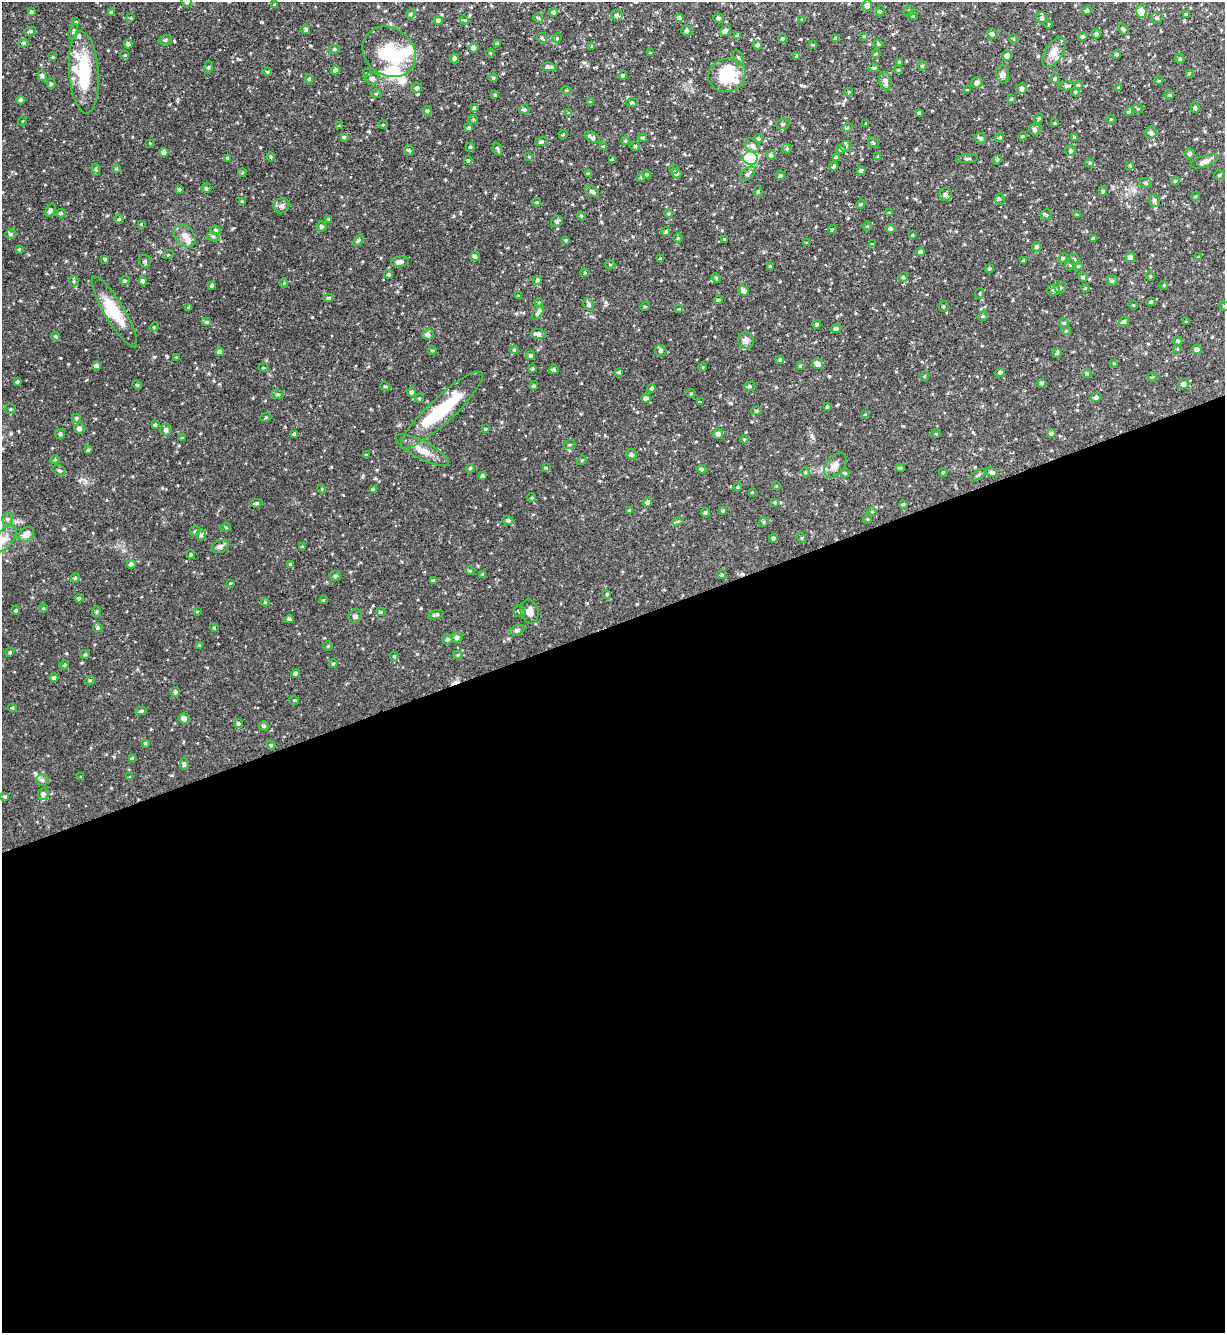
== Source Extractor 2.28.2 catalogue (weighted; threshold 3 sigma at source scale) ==
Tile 15 of 4 x 4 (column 3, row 4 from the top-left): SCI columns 2592-3814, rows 1-1331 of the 5308 x 5324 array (HDU 1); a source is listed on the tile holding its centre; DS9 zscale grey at full resolution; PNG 1227 x 1335 px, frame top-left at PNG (2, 2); each listed source drawn as its Kron ellipse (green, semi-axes under 4 px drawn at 4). Shown black and unused: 53% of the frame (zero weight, under 2 of 3 exposures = <1% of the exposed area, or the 3 px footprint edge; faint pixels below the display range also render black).
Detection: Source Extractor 2.28.2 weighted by HDU 2 'WHT'; one run over the whole footprint, this tile lists its part. Background 0.0643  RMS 0.0054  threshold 0.0245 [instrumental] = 3 sigma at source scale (4.5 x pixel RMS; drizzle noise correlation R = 1.50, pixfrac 1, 0.05/0.05 arcsec/px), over >= 5 px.
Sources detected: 460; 3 inside a brighter object's white glare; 2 cosmic-ray / hot-pixel residue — neither listed nor drawn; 11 inside a brighter listed object's ellipse — not listed separately; the other 444 listed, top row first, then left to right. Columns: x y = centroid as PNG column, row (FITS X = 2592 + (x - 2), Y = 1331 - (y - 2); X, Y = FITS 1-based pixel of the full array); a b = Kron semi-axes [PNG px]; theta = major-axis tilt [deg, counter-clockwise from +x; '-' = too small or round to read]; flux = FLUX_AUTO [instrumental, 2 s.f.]
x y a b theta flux
187 2 6 5 - 1.1
274 5 4 3 - 0.54
867 5 5 5 - 2.2
880 11 5 4 - 0.71
909 11 6 4 38 0.84
1087 11 5 4 - 1
1141 11 6 5 - 9.9
31 12 3 3 - 0.98
112 12 4 4 - 1.1
554 12 4 4 - 1.7
411 14 5 4 - 0.78
1186 14 4 3 - 0.68
617 15 6 5 - 1.2
913 16 5 3 - 0.5
130 18 3 3 - 0.54
538 18 5 4 - 0.85
679 18 4 4 - 1.7
719 18 5 4 - 0.92
1042 18 6 5 - 1.4
1157 18 6 5 - 0.96
438 20 4 4 - 1.7
464 20 5 3 - 0.56
802 20 3 3 - 0.45
76 22 3 3 - 0.49
1049 24 5 3 - 0.47
306 29 5 3 - 0.92
1123 29 6 4 -49 0.98
30 31 6 4 12 0.93
73 31 8 4 73 0.77
687 31 5 5 - 1.4
725 31 6 4 37 1.8
992 34 5 5 - 0.94
1096 34 5 5 - 0.94
738 36 4 3 - 1.4
864 36 4 4 - 0.46
1083 37 4 4 - 0.96
542 38 5 4 - 0.76
557 38 5 4 - 0.55
782 38 4 4 - 0.85
836 39 4 4 - 1.6
1014 39 5 3 - 0.38
166 40 6 5 - 0.96
24 43 5 4 - 0.79
497 43 4 4 - 0.53
128 44 4 4 - 1.4
878 44 4 4 - 0.58
758 45 4 4 - 1.1
813 45 4 3 - 0.55
592 46 4 2 - 0.37
474 48 5 5 - 1.5
335 49 5 4 - 0.78
389 52 28 23 -36 28
1054 52 17 9 58 4.5
490 53 5 3 - 0.43
651 53 4 3 - 0.51
876 54 4 3 - 0.44
1117 54 3 3 - 0.73
125 55 4 4 - 0.69
797 56 4 3 - 0.86
1007 56 5 5 - 2.7
53 57 4 4 - 0.52
454 58 5 4 - 1.1
738 58 9 4 -64 1
1180 59 5 4 - 0.71
899 62 3 3 - 0.59
922 66 4 4 - 0.65
209 67 6 4 71 0.67
549 67 8 4 -5 2
874 68 5 4 - 0.88
335 70 4 4 - 1.6
898 70 4 4 - 0.48
84 72 41 14 -85 29
267 72 4 3 - 0.67
367 73 5 4 - 0.58
1189 73 4 3 - 0.4
1002 74 9 6 -82 1.8
623 75 4 3 - 0.81
727 75 19 16 15 21
42 76 5 4 - 1.4
372 78 7 6 - 2
493 78 4 4 - 0.55
1055 78 5 4 - 0.79
309 79 4 4 - 0.82
885 81 9 6 -78 2.3
1159 81 4 3 - 0.39
977 83 6 5 - 2
51 84 5 4 - 0.82
1078 85 4 4 - 0.71
1067 86 9 4 5 1.2
417 88 5 5 - 1.2
1022 88 5 5 - 1.5
1118 88 4 3 - 0.39
566 90 5 3 - 0.56
967 90 4 3 - 0.48
849 92 4 4 - 0.5
1075 92 4 4 - 0.63
376 94 5 3 - 0.61
495 95 4 3 - 0.57
1170 95 5 4 - 0.71
1011 99 3 3 - 0.78
21 100 4 4 - 1.1
591 102 4 3 - 0.75
632 103 6 4 2 0.61
474 108 3 3 - 0.78
1195 108 5 4 - 0.96
524 109 5 4 - 1
1138 109 5 3 - 0.51
427 111 5 4 - 0.8
1129 112 4 4 - 0.65
569 113 4 4 - 0.73
919 113 4 4 - 0.86
473 119 5 4 - 0.64
1039 119 5 4 - 0.61
1111 119 4 3 - 0.4
22 121 4 3 - 0.4
1055 123 3 3 - 0.46
783 124 7 5 21 0.84
866 124 3 3 - 0.47
383 125 4 3 - 0.38
340 126 3 3 - 0.8
469 128 4 4 - 1
847 128 5 3 - 0.62
1035 129 6 5 - 1.3
1151 132 6 5 - 1.4
563 135 4 3 - 0.45
1023 136 4 3 - 0.64
344 137 4 4 - 0.81
592 137 8 4 -31 1.4
643 138 4 3 - 0.68
981 138 5 5 - 1.2
999 138 5 4 - 0.73
1075 138 4 4 - 1.3
759 139 4 4 - 0.83
625 141 4 4 - 0.67
541 142 6 4 18 0.73
150 143 3 3 - 0.39
873 143 6 4 -46 0.78
752 145 8 6 -46 1.8
635 146 4 4 - 0.61
846 146 6 5 - 0.98
470 147 4 4 - 0.81
604 147 4 3 - 0.87
498 149 6 3 -71 0.91
787 149 5 5 - 0.7
841 149 5 4 - 0.92
409 150 5 4 - 0.85
1071 151 5 5 - 0.96
164 152 4 4 - 3
1190 154 5 5 - 1.4
771 155 5 5 - 0.92
878 156 4 4 - 0.45
271 157 4 4 - 0.63
529 157 4 4 - 0.55
836 157 4 3 - 0.81
228 158 4 3 - 0.76
750 158 7 6 - 64
967 159 10 4 4 1.1
468 160 4 4 - 0.91
612 160 3 3 - 0.97
997 160 5 4 - 0.89
1205 161 14 5 17 2.1
1090 163 4 4 - 0.55
834 166 4 4 - 0.91
1130 166 4 4 - 0.61
116 169 4 3 - 0.62
674 169 5 4 - 0.66
96 170 6 4 -85 0.77
861 171 4 4 - 1.6
242 173 4 4 - 0.57
588 173 4 3 - 0.64
677 173 5 4 - 1.4
748 174 9 5 39 1.6
646 175 4 4 - 0.81
1220 175 5 5 - 0.72
780 176 4 4 - 1
641 178 4 4 - 0.68
1175 181 4 4 - 0.63
1146 183 6 5 - 0.9
206 188 5 4 - 0.84
179 189 3 3 - 0.71
1103 191 4 4 - 0.85
592 192 7 5 -29 1.2
758 192 5 4 - 0.68
946 194 6 6 - 1.8
1196 196 4 3 - 0.46
1000 199 5 5 - 0.82
1154 200 6 5 - 1
242 201 4 3 - 0.56
537 202 4 3 - 0.63
861 204 5 3 - 0.49
282 206 8 7 - 1.7
50 210 7 4 67 1.3
61 213 4 4 - 0.84
669 213 4 4 - 0.73
889 213 4 3 - 0.53
1047 215 5 5 - 0.73
1077 215 3 3 - 0.54
581 216 4 4 - 0.61
119 219 4 4 - 0.73
329 219 4 3 - 0.64
557 221 6 5 - 1.1
141 224 3 3 - 0.45
321 226 5 5 - 1.1
867 226 5 3 - 0.44
832 229 4 3 - 0.55
891 229 4 4 - 1.3
216 230 5 4 - 1
666 232 4 4 - 0.8
11 234 5 4 - 0.8
913 235 4 3 - 0.6
185 236 13 9 -50 3.7
213 236 6 4 -19 0.78
678 238 4 4 - 0.53
1093 238 4 3 - 0.7
724 239 3 3 - 0.46
358 240 6 3 52 0.91
565 240 4 4 - 0.65
807 243 3 3 - 0.55
872 244 4 3 - 0.48
1037 247 5 4 - 1.1
19 249 3 3 - 0.61
921 252 4 4 - 1.2
168 255 5 3 - 0.5
475 256 5 4 - 1.5
1130 257 5 4 - 2
1199 257 4 4 - 0.67
1063 258 5 4 - 0.67
105 259 3 3 - 0.76
660 259 3 3 - 0.77
1074 259 5 5 - 1.2
145 261 6 5 - 1.2
1024 261 4 3 - 0.64
400 262 9 5 8 1.6
610 265 5 3 - 0.47
1070 265 5 4 - 0.83
770 266 4 4 - 0.53
1078 266 4 4 - 0.53
989 269 4 4 - 0.72
585 273 4 3 - 0.47
388 274 4 4 - 0.96
1150 276 5 3 - 0.45
903 277 5 4 - 0.7
1083 277 4 4 - 0.79
716 278 5 4 - 0.77
537 280 4 4 - 0.93
74 281 5 4 - 0.73
125 281 5 4 - 0.82
143 281 4 4 - 1.9
1112 281 5 5 - 0.96
284 283 4 3 - 0.4
1164 285 4 3 - 0.52
212 286 4 3 - 0.91
1060 287 6 6 - 1.3
1085 288 4 3 - 0.56
1053 290 6 5 - 1.1
744 291 5 4 - 3
980 293 5 3 - 0.54
518 296 4 3 - 0.53
328 298 5 4 - 0.85
718 300 4 3 - 0.78
539 302 4 3 - 0.47
1151 302 4 4 - 1
589 304 6 5 - 1.3
1133 305 4 3 - 0.36
645 306 5 3 - 0.52
944 306 5 5 - 0.71
1224 306 5 4 - 0.7
189 307 4 3 - 0.77
679 309 3 3 - 0.55
114 312 41 10 -59 15
538 313 8 4 54 1.3
983 316 5 3 - 0.56
207 322 5 4 - 0.97
1124 322 5 4 - 1.3
1186 322 4 3 - 0.47
1064 323 5 4 - 0.79
817 324 4 4 - 1
154 327 6 4 46 0.64
836 329 5 4 - 1.8
1066 331 5 3 - 0.49
428 334 5 5 - 1.9
538 334 7 5 -3 2.6
56 336 4 4 - 0.71
746 340 8 8 - 2.4
1178 341 4 4 - 0.8
1177 349 3 3 - 0.45
1197 349 4 4 - 2.4
432 350 5 3 - 0.54
514 350 4 4 - 0.66
661 350 6 6 - 1.4
220 352 4 4 - 2
1057 353 5 4 - 0.84
531 356 4 4 - 0.96
176 357 4 3 - 0.4
780 360 4 4 - 0.75
1114 363 3 3 - 0.46
818 364 6 5 - 2.9
96 366 4 4 - 1.8
800 366 4 4 - 0.66
703 367 4 3 - 0.43
264 368 5 3 - 0.48
533 369 3 3 - 0.65
554 370 5 4 - 0.89
619 372 4 4 - 0.61
1000 372 5 4 - 1.1
1087 374 4 4 - 0.64
924 376 5 3 - 0.52
1152 377 4 4 - 0.56
17 382 3 3 - 0.89
1042 383 4 4 - 1.1
1184 384 5 5 - 1.9
137 385 5 4 - 0.65
385 386 5 3 - 0.56
534 386 4 4 - 0.81
750 386 5 4 - 0.81
652 388 4 4 - 0.98
412 392 5 4 - 1.3
278 394 6 4 1 0.87
691 394 4 4 - 0.51
1096 397 5 4 - 1.4
419 398 4 4 - 0.62
646 398 4 4 - 2.3
700 402 3 3 - 0.5
827 407 3 3 - 0.67
10 409 5 5 - 0.77
442 410 55 12 43 34
757 411 5 4 - 0.74
865 415 4 4 - 0.71
266 417 5 3 - 0.53
76 418 5 4 - 0.97
155 425 4 3 - 0.76
79 428 5 5 - 1.9
486 429 4 3 - 0.59
166 430 5 5 - 1.7
1051 433 4 4 - 1.2
60 434 5 5 - 0.76
295 434 4 4 - 1.5
718 434 5 4 - 1.9
936 434 5 3 - 0.43
182 438 4 3 - 0.45
744 439 4 3 - 0.49
569 445 6 3 19 0.6
88 450 3 3 - 0.71
422 450 30 8 -28 6.6
631 454 5 5 - 1.1
366 455 4 4 - 0.75
55 460 4 4 - 0.57
582 460 5 4 - 0.48
835 465 14 8 50 3.2
470 468 5 4 - 0.72
546 468 4 4 - 0.58
900 468 4 4 - 0.7
702 469 4 4 - 0.78
59 470 7 5 -28 0.96
805 472 5 3 - 0.5
943 472 4 3 - 0.64
992 472 7 4 -21 1.2
845 473 4 4 - 0.68
483 475 4 4 - 0.82
978 475 8 3 32 0.79
776 486 4 3 - 0.39
738 487 4 4 - 0.5
322 489 5 3 - 0.4
373 489 4 3 - 0.84
752 492 3 3 - 0.47
532 498 4 3 - 0.57
648 502 4 4 - 2.2
775 502 4 4 - 0.48
256 503 6 3 10 0.93
903 504 4 3 - 0.67
629 510 4 3 - 0.63
723 511 4 4 - 0.76
706 512 5 4 - 0.95
872 512 5 3 - 0.5
8 519 6 5 - 1.1
868 519 5 3 - 0.48
508 520 5 4 - 1.1
678 521 6 4 19 0.72
764 522 5 4 - 0.77
226 527 5 3 - 0.52
195 531 5 5 - 0.71
27 534 8 6 40 4
201 535 5 5 - 1.1
773 538 4 4 - 1
802 538 5 3 - 0.51
4 539 16 8 48 4.7
220 547 9 6 20 1.6
302 547 4 3 - 0.53
191 555 4 4 - 0.77
131 564 4 4 - 1.6
290 564 4 4 - 0.73
470 571 4 4 - 0.55
483 574 4 4 - 0.8
722 575 4 4 - 0.71
335 576 5 5 - 0.86
75 578 4 4 - 0.68
433 580 4 4 - 0.68
230 583 4 2 - 0.39
607 594 4 4 - 0.64
79 598 4 4 - 0.97
323 600 4 3 - 0.43
265 602 4 4 - 0.61
44 608 4 3 - 0.51
16 610 4 3 - 0.86
519 611 6 5 - 1.2
96 612 5 3 - 0.63
197 612 4 3 - 0.51
381 612 4 4 - 0.74
529 612 12 8 -78 3.2
436 615 7 4 19 1.1
355 616 7 6 - 1.3
289 619 4 4 - 0.97
98 627 5 5 - 0.89
214 628 4 4 - 0.58
517 630 8 5 22 1.2
457 638 5 5 - 1.5
447 639 5 5 - 1
199 645 3 3 - 0.55
328 646 5 5 - 0.5
10 652 5 3 - 0.54
85 654 5 4 - 0.59
458 655 4 4 - 0.57
394 656 4 3 - 0.62
333 663 4 3 - 0.67
64 665 5 4 - 0.62
296 674 4 4 - 1.5
54 678 4 4 - 1.2
90 680 5 3 - 0.49
175 692 5 4 - 1
294 700 4 4 - 0.57
12 708 4 4 - 0.68
141 711 5 4 - 0.97
184 718 5 5 - 3.2
238 723 5 4 - 1
264 726 5 4 - 1
145 743 3 3 - 0.73
271 745 4 4 - 0.69
132 759 4 4 - 1.3
184 764 6 4 -83 0.97
81 777 4 2 - 0.41
130 777 4 3 - 0.48
42 780 6 6 - 1.1
43 794 6 5 - 1.9
5 796 3 3 - 0.84
Isophote crosses this tile's border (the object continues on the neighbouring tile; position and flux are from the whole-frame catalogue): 3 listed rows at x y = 187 2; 1141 11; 1224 306
Unlisted compact peaks at least as high as the median listed source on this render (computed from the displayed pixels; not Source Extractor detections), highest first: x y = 312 317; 233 228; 167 356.